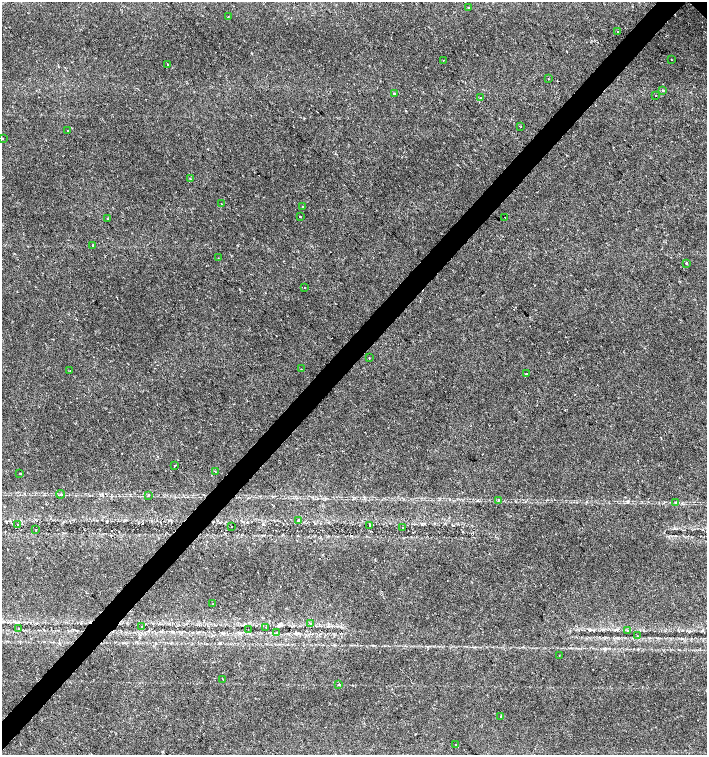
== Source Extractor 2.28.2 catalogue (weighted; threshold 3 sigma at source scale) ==
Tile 7 of 4 x 4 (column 3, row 2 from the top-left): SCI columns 3044-4453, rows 3013-4517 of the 6023 x 6029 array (HDU 1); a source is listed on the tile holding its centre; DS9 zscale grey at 2 x 2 block average (1 PNG px = mean of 2 x 2 image px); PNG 709 x 757 px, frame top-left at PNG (2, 2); each listed source drawn as its Kron ellipse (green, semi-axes under 4 px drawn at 4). Shown black and unused: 4% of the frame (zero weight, under 2 of 3 exposures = <1% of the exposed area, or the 3 px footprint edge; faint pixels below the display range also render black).
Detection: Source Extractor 2.28.2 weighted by HDU 2 'WHT'; one run over the whole footprint, this tile lists its part. Background 0.0219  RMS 0.0034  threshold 0.0151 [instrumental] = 3 sigma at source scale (4.5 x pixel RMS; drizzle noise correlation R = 1.50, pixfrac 1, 0.0396/0.0396 arcsec/px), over >= 5 px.
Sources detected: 58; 3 cosmic-ray / hot-pixel residue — neither listed nor drawn; the other 55 listed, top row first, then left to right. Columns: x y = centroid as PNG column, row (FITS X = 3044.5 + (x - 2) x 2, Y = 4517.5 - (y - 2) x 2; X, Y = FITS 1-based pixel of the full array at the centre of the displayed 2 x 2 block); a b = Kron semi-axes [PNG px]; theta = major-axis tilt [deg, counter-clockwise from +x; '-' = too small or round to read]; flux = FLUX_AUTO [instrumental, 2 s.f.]
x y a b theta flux
468 8 2 2 - 0.36
228 17 2 2 - 0.26
618 31 2 2 - 0.45
443 60 2 2 - 1.3
671 60 2 2 - 0.97
167 65 2 2 - 0.46
548 78 2 2 - 1.1
663 90 2 2 - 1.5
394 93 2 2 - 11
655 96 2 2 - 0.63
480 97 2 2 - 1.1
521 127 2 2 - 0.36
68 130 2 2 - 1.2
3 139 2 2 - 0.39
190 179 2 2 - 0.85
221 204 2 2 - 0.48
303 207 2 2 - 1.5
300 217 2 2 - 0.43
505 217 2 2 - 0.32
107 219 2 2 - 0.44
93 245 3 2 - 0.67
218 258 2 2 - 0.48
686 263 2 2 - 0.75
305 288 2 2 - 0.57
369 358 2 2 - 1.2
301 369 2 2 - 0.34
70 371 2 2 - 0.5
526 374 2 2 - 1.6
174 465 2 2 - 22
215 472 2 2 - 1.2
20 473 2 2 - 0.87
61 494 4 2 - 0.97
148 495 3 2 - 0.61
498 500 2 2 - 0.52
675 502 3 2 - 0.72
299 520 3 2 - 0.83
18 524 2 2 - 2.3
369 525 2 2 - 1.3
232 526 2 2 - 0.91
403 527 2 2 - 0.76
36 530 2 2 - 0.36
213 604 2 2 - 0.48
310 624 2 2 - 1.5
141 626 2 2 - 0.82
266 627 2 2 - 0.35
19 629 3 2 - 0.67
248 629 2 2 - 0.31
627 630 3 2 - 0.48
277 632 3 2 - 0.53
637 636 2 2 - 0.59
559 655 2 2 - 0.45
223 679 2 2 - 0.43
339 684 2 2 - 7.8
501 717 2 2 - 2
456 745 2 2 - 1.3
Diffuse or blended objects may show on this block-average render without a row.